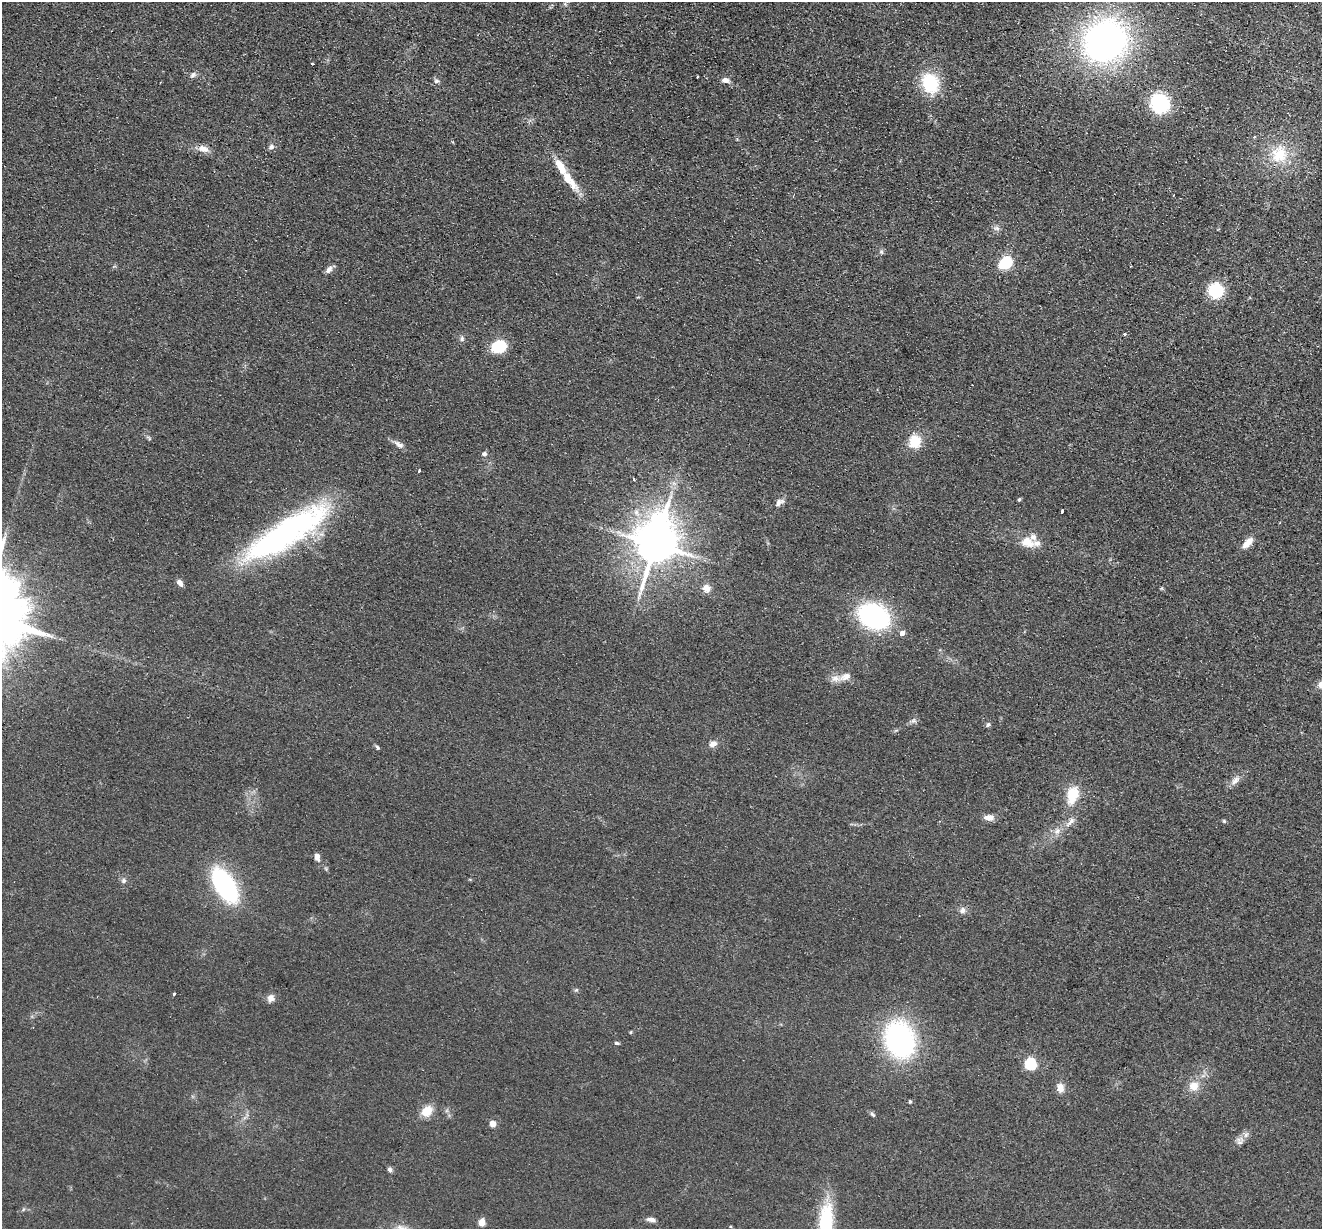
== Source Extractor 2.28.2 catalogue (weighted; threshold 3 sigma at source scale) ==
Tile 10 of 4 x 4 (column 2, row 3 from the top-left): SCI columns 1341-2660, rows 1415-2641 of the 5321 x 5409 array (HDU 1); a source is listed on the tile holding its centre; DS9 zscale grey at full resolution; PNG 1324 x 1231 px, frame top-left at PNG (2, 2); no overlay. Shown black and unused: <1% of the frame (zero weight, under 2 of 3 exposures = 3% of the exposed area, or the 3 px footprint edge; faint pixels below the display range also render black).
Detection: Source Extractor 2.28.2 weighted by HDU 2 'WHT'; one run over the whole footprint, this tile lists its part. Background 0.0578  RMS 0.0092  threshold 0.0416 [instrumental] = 3 sigma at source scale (4.5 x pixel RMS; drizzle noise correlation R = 1.50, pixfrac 1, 0.05/0.05 arcsec/px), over >= 5 px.
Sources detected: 80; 1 inside a brighter object's white glare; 2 cosmic-ray / hot-pixel residue — not listed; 5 inside a brighter listed object's ellipse — not listed separately; the other 72 listed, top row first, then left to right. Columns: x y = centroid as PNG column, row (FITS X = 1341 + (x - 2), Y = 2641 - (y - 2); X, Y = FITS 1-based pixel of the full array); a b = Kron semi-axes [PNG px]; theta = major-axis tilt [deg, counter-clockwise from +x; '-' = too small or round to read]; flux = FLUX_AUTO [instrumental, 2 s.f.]
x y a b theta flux
1105 41 36 32 38 390
312 63 3 2 - 1.1
193 75 9 7 41 3
697 77 3 2 - 1.2
725 80 8 6 -10 5.5
436 81 7 6 - 2.6
930 83 19 16 -67 52
1160 104 13 12 - 91
271 147 8 6 31 3
203 149 15 8 -15 7.5
1279 154 27 23 72 35
568 179 40 10 -49 20
996 228 10 6 -9 3.2
881 252 7 5 -69 1.8
1006 262 6 5 - 100
329 270 10 7 50 4.1
1216 291 11 11 - 52
1124 334 3 3 - 6.3
462 339 7 5 -78 2.3
499 347 10 8 22 52
149 438 7 4 -54 1.4
915 441 14 13 - 21
399 445 14 7 -33 5.1
484 454 5 5 - 3.3
419 471 3 3 - 2.8
634 479 3 3 - 1.1
1019 500 5 3 - 1.4
779 502 12 7 36 4.5
1061 512 5 3 - 4.9
286 533 104 27 32 240
1028 542 20 14 -23 15
1248 543 15 7 46 9.8
655 544 15 12 70 3400
179 583 7 5 -52 5.3
706 588 10 10 - 7.4
1162 588 5 3 - 0.97
874 616 24 18 -23 160
902 633 5 5 - 5
845 677 20 9 20 8.4
914 720 9 5 6 2.6
988 725 7 4 52 1.7
713 744 8 7 - 5.5
377 747 6 4 -56 1.7
1235 780 15 8 43 6.2
1072 795 23 14 80 24
989 818 12 7 -2 6.9
1224 821 5 5 - 1.2
1070 822 19 6 45 6.6
317 857 10 7 -75 4.5
124 881 7 7 - 2.5
225 885 25 12 -59 190
962 910 9 8 - 4.1
576 990 6 4 44 1.3
174 994 3 3 - 2.7
270 998 9 8 - 5.6
631 1032 5 3 - 0.8
900 1040 28 22 -73 210
617 1043 6 4 -3 1.5
1030 1064 6 5 - 95
1194 1086 13 11 18 11
1060 1088 12 9 -83 6.9
910 1101 4 3 - 1.6
427 1111 14 11 43 14
873 1114 9 4 -41 1.9
493 1124 6 5 - 7.7
1246 1135 8 7 - 3.4
1239 1141 10 7 -61 3.6
390 1169 6 5 - 2.8
651 1220 11 5 -12 4.3
826 1221 47 17 87 55
481 1222 5 5 - 20
401 1228 15 9 -16 7.6
Isophote crosses this tile's border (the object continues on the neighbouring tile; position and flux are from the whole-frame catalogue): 2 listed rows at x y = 826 1221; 401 1228